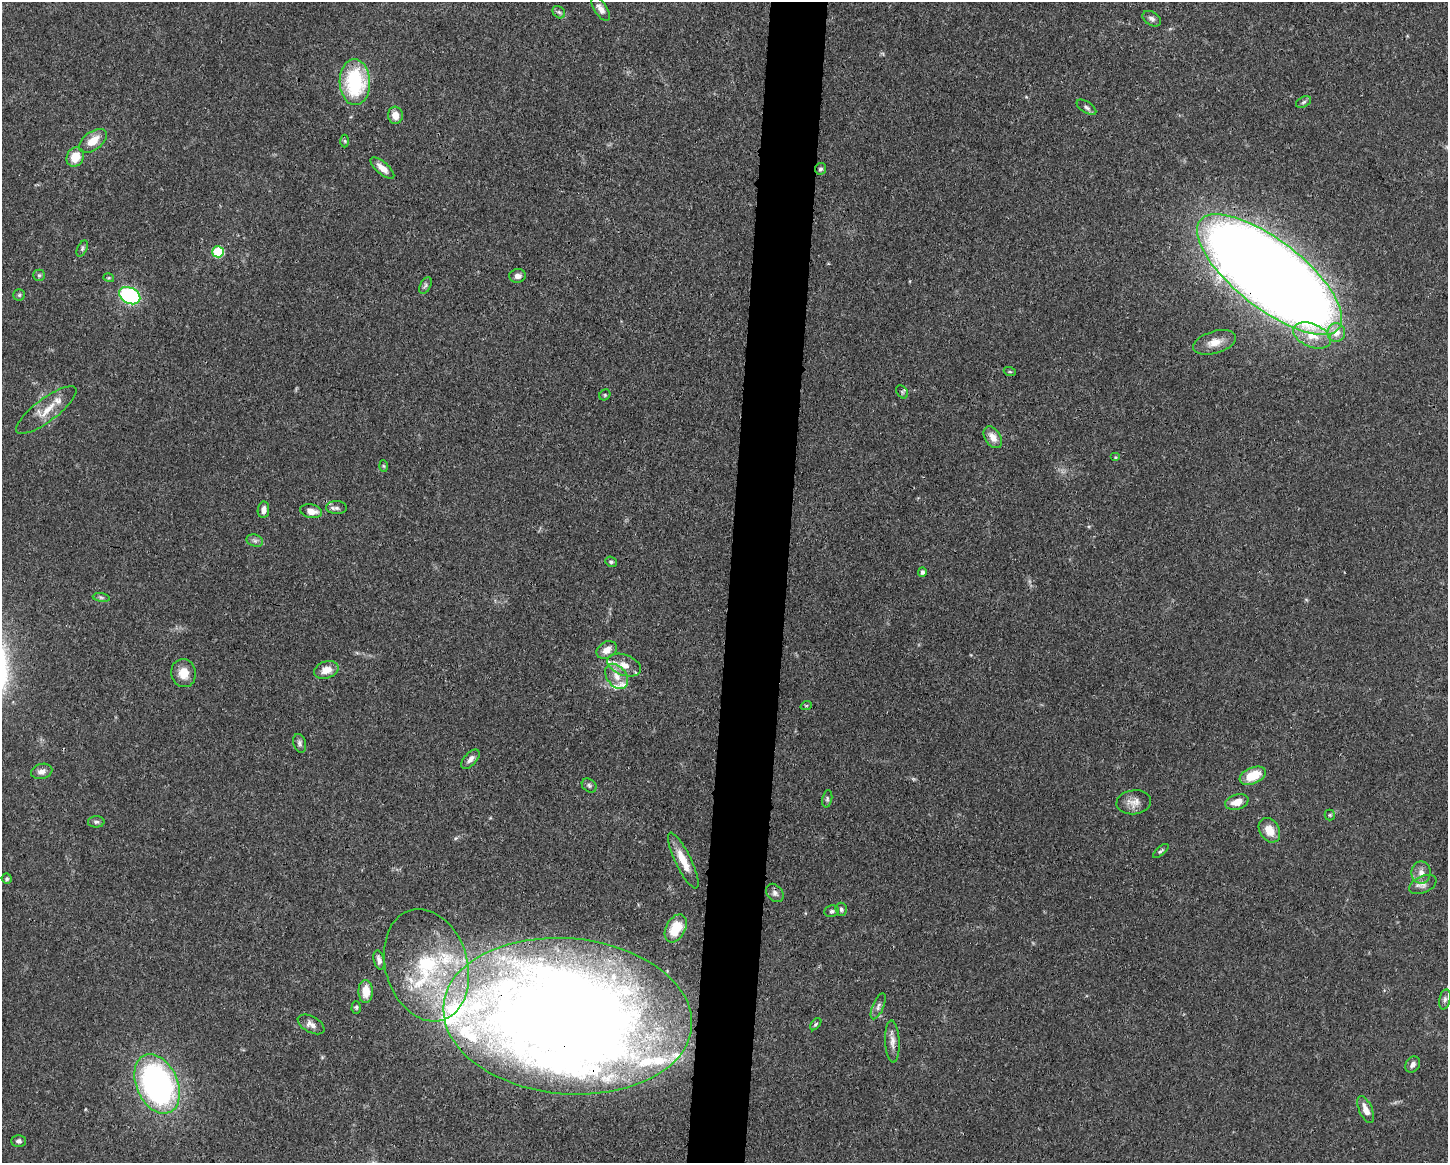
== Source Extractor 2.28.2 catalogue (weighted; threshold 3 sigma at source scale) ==
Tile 8 of 3 x 4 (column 2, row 3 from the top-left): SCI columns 1558-3003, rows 1169-2329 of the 4671 x 4660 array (HDU 1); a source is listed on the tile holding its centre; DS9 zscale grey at full resolution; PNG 1450 x 1165 px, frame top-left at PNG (2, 2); each listed source drawn as its Kron ellipse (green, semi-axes under 4 px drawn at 4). Shown black and unused: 4% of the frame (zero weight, under 3 of 4 exposures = <1% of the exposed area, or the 3 px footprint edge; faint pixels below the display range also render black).
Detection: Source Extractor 2.28.2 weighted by HDU 2 'WHT'; one run over the whole footprint, this tile lists its part. Background 0.0415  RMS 0.0027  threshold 0.0123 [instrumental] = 3 sigma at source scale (4.5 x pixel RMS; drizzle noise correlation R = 1.50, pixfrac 1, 0.05/0.05 arcsec/px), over >= 5 px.
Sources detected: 93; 3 inside a brighter object's white glare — neither listed nor drawn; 12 inside a brighter listed object's ellipse — not listed separately; the other 78 listed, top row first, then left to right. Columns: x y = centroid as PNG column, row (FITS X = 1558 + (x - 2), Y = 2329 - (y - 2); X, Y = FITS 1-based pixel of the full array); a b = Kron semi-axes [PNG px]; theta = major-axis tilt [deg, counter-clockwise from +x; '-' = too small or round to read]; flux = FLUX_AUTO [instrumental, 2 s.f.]
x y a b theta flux
601 9 13 6 -57 1.6
559 12 7 5 -43 0.65
1152 19 10 6 -33 0.94
355 82 23 15 -89 23
1304 102 8 5 28 0.6
1086 107 11 5 -33 0.84
395 115 8 7 - 2.7
93 141 16 9 36 4
345 141 6 4 -89 0.4
75 157 10 8 62 4.6
382 168 15 6 -41 2.5
821 169 6 5 - 0.64
82 249 9 4 65 0.58
218 252 6 5 - 15
1270 274 88 34 -38 800
39 275 6 5 - 0.51
517 276 8 7 - 1.3
109 278 5 3 - 0.29
425 285 9 5 60 0.63
19 295 6 5 - 0.48
130 296 11 8 -27 28
1336 332 9 9 - 2.9
1312 336 20 11 -23 5.3
1214 342 22 11 16 3.4
1010 372 6 4 -19 0.35
902 392 7 5 -54 0.5
605 395 6 5 - 0.4
46 410 37 11 37 5.1
993 437 12 7 -57 2.4
1116 457 5 4 - 0.35
383 466 6 4 -88 0.35
337 508 10 6 -3 0.91
263 510 8 5 81 1.6
311 511 11 6 -12 2.6
255 541 8 6 -17 0.8
611 562 6 5 - 0.52
922 572 5 4 - 0.74
101 598 8 4 -9 0.55
607 650 11 8 29 2.3
624 665 18 10 -20 3.3
326 670 12 8 17 3.1
183 673 14 12 -77 3.6
617 676 14 9 -54 2.9
806 706 6 3 19 0.27
300 743 9 6 -72 0.8
470 759 12 6 47 1.4
42 771 11 7 14 1.6
1253 776 14 8 22 6.6
589 785 8 6 -40 0.62
827 799 9 5 78 0.55
1134 802 17 12 6 2.6
1237 802 12 7 17 3
1330 815 5 5 - 0.41
96 822 8 5 1 0.72
1269 830 13 9 -58 3.8
1161 851 10 4 41 0.53
683 861 31 8 -64 4.9
1421 873 11 9 -89 1.9
7 879 5 5 - 0.44
1423 884 14 8 24 1.5
775 893 10 7 -49 1.1
841 909 6 5 - 0.67
832 911 7 5 7 0.6
676 928 15 9 61 8.3
379 960 9 5 -76 1.2
426 965 57 41 -74 37
366 991 11 7 -89 4.4
1445 999 10 5 77 0.81
878 1006 14 5 67 1.1
356 1007 6 4 89 0.42
568 1016 125 78 -5 550
311 1024 14 8 -29 1.6
816 1024 7 4 49 0.42
892 1041 21 7 -87 2.1
1413 1065 9 6 53 1.2
157 1084 31 20 -66 80
1366 1110 14 6 -66 2.7
18 1141 7 6 - 0.8
Overlapping masked pixels (flux is a lower limit): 2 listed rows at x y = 1270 274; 568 1016